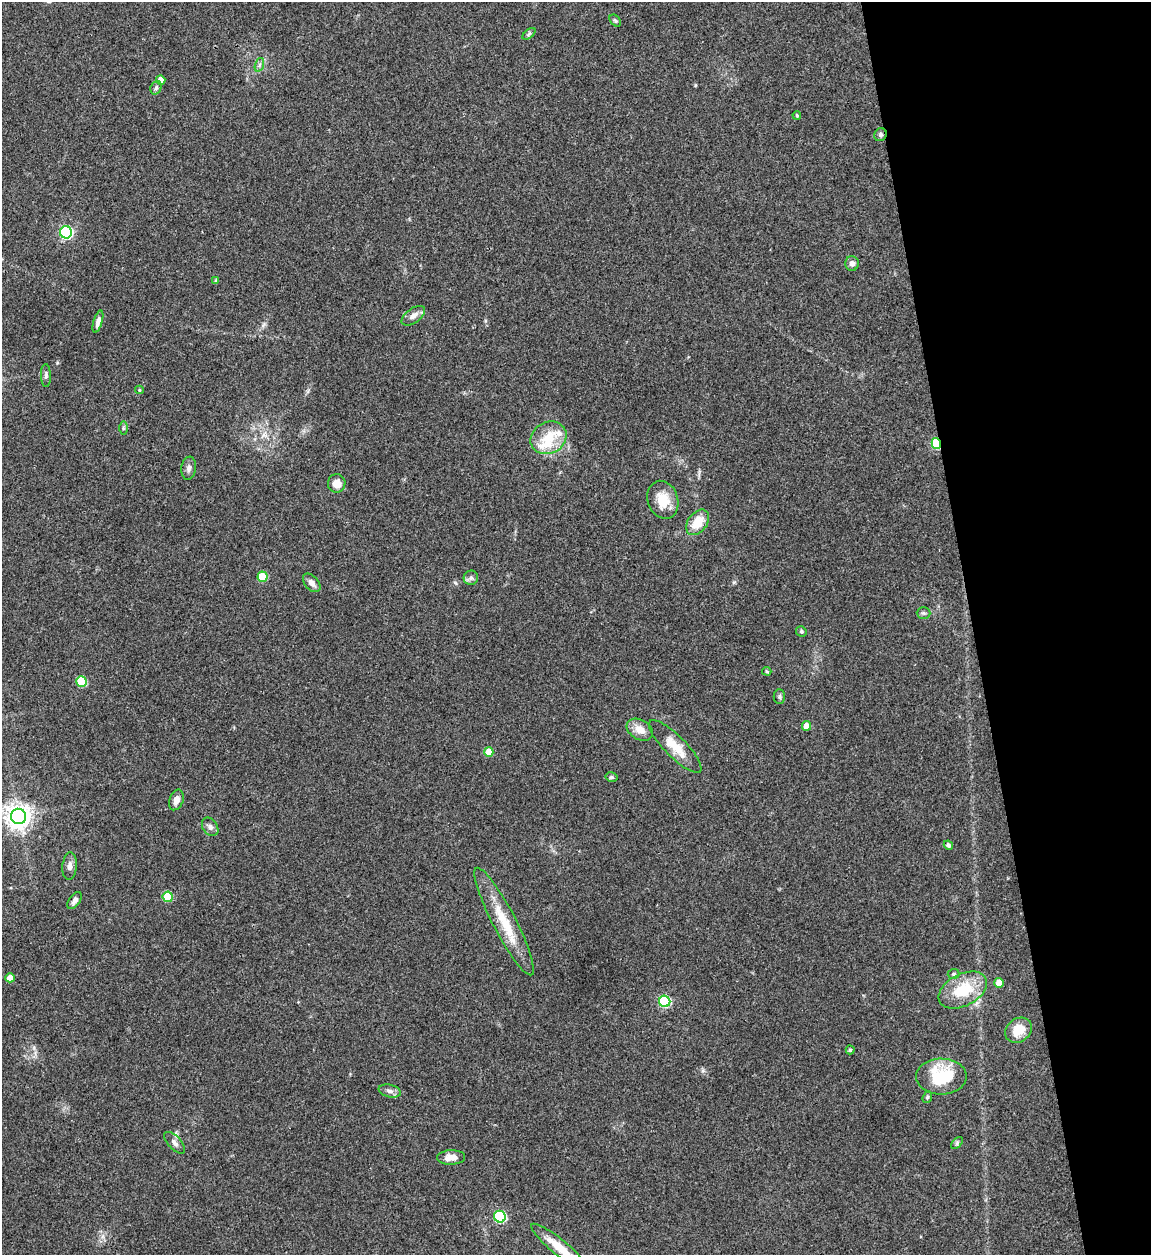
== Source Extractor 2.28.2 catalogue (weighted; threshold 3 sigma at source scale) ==
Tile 12 of 4 x 4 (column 4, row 3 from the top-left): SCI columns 3704-4852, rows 1253-2505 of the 4992 x 5013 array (HDU 1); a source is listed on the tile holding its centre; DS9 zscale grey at full resolution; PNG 1153 x 1257 px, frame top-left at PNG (2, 2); each listed source drawn as its Kron ellipse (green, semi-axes under 4 px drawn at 4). Shown black and unused: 15% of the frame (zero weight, under 3 of 4 exposures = <1% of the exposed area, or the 3 px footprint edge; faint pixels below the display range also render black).
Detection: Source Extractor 2.28.2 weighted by HDU 2 'WHT'; one run over the whole footprint, this tile lists its part. Background 0.0521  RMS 0.0049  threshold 0.022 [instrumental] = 3 sigma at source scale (4.5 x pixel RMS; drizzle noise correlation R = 1.50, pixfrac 1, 0.05/0.05 arcsec/px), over >= 5 px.
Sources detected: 59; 2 inside a brighter listed object's ellipse — not listed separately; the other 57 listed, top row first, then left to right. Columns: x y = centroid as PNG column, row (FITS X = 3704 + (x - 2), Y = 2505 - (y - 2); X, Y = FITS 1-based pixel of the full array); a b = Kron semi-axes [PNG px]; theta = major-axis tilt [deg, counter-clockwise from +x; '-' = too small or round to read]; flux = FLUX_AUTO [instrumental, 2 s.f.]
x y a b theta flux
615 21 7 4 -48 0.76
529 34 8 4 38 0.86
259 65 7 4 71 1.1
161 80 5 4 - 3.3
156 88 7 5 69 1.1
797 115 4 3 - 0.69
880 135 7 6 - 1.1
66 232 6 6 - 72
852 263 7 7 - 2.2
216 281 4 4 - 0.77
413 316 13 7 36 2.8
98 322 11 4 74 2.3
46 375 11 5 -89 1.3
139 390 4 4 - 0.63
123 428 6 4 90 0.78
548 438 19 15 28 12
936 443 6 4 -74 25
189 468 11 7 82 1.9
337 483 9 8 - 5.3
663 500 19 15 -71 9.4
698 522 14 9 52 10
263 577 5 5 - 17
471 578 7 7 - 1.5
312 583 11 6 -49 2.9
924 613 7 5 -1 1
801 631 5 5 - 1
767 671 5 3 - 0.59
81 681 5 5 - 21
779 696 7 5 90 1
806 726 5 4 - 5.5
640 730 14 10 -29 5.5
675 746 35 10 -45 10
489 752 5 5 - 7.5
611 777 6 4 -11 0.9
176 800 11 7 70 3
19 816 8 7 - 450
210 827 10 7 -54 1.9
948 845 5 4 - 1.3
70 866 14 7 85 2.6
168 897 5 5 - 21
74 901 10 5 54 2.1
504 922 60 11 -63 17
954 974 6 5 - 0.83
10 978 5 4 - 5.1
999 983 5 4 - 6.4
963 990 26 16 27 19
665 1001 6 5 - 42
1018 1030 14 11 35 8.6
850 1050 4 4 - 0.68
941 1077 25 18 0 23
390 1091 11 6 -12 2
927 1097 6 4 68 0.7
175 1143 13 6 -47 2.2
957 1143 7 4 47 0.89
451 1157 14 7 2 4.3
500 1217 6 6 - 48
559 1247 36 8 -39 10
Overlapping masked pixels (flux is a lower limit): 2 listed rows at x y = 880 135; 936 443
Isophote crosses this tile's border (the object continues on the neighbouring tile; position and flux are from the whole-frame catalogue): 1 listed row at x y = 559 1247